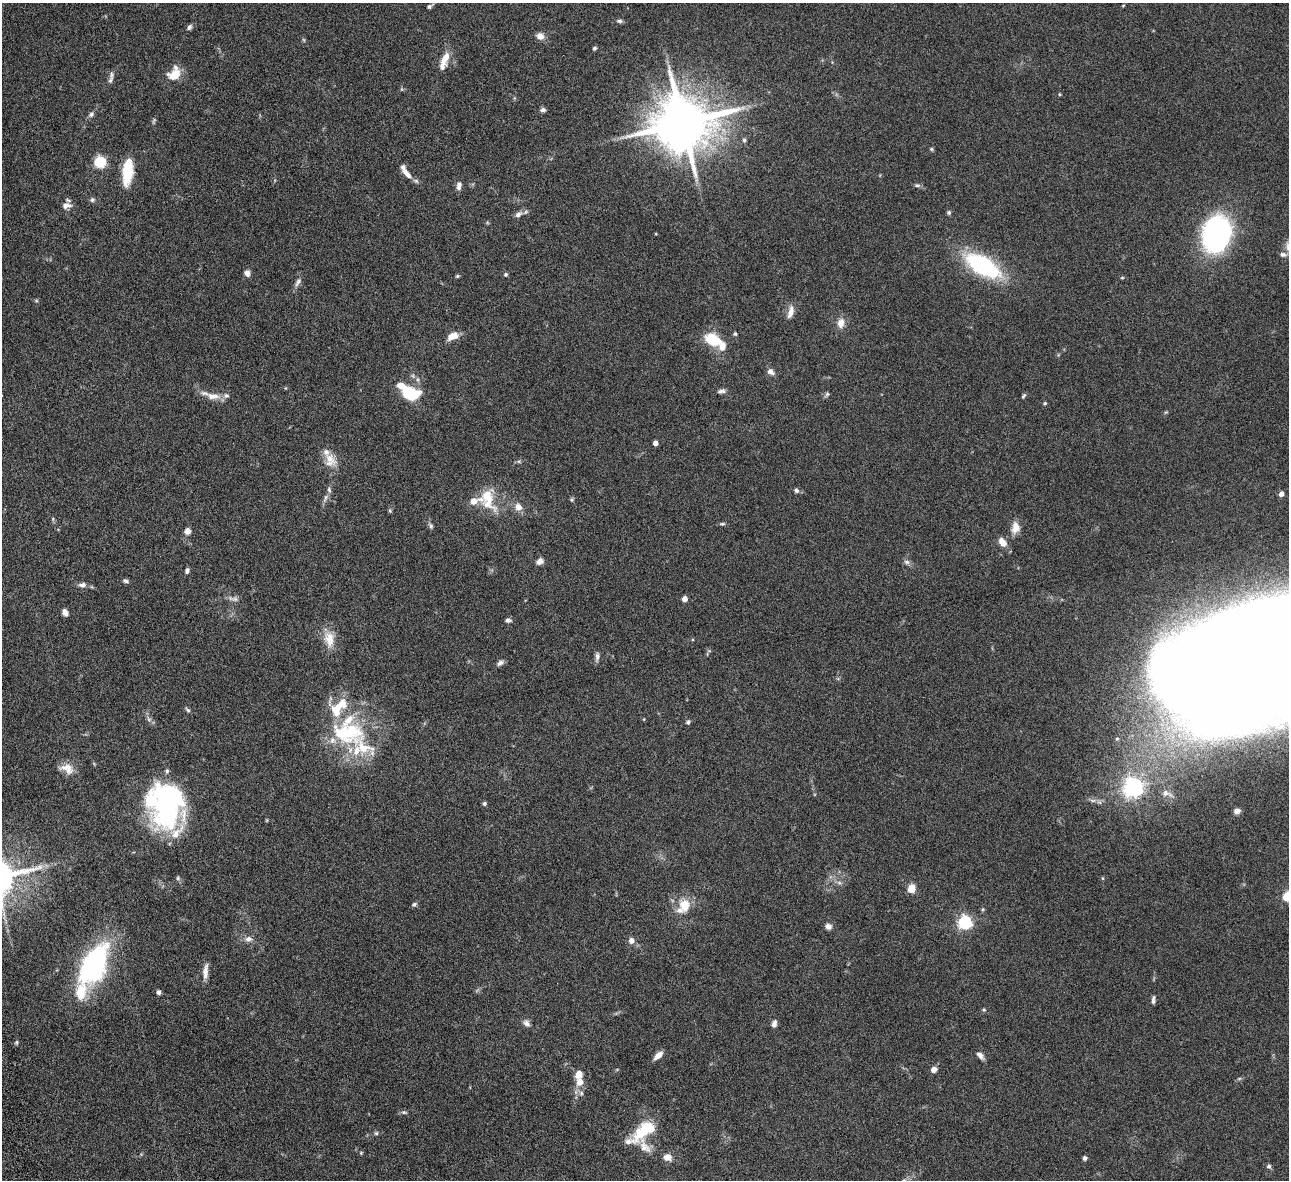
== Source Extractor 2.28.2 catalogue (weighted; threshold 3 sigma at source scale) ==
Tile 7 of 4 x 4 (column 3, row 2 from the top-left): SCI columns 2628-3914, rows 2642-3819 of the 5257 x 5162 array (HDU 1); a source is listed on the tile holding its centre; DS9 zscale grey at full resolution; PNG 1291 x 1182 px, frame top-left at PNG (2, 3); no overlay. Nothing masked; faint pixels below the display range render black.
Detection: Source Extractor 2.28.2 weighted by HDU 2 'WHT'; one run over the whole footprint, this tile lists its part. Background 0.125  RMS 0.0034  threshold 0.0139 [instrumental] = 3 sigma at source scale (4.09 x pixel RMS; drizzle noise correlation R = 1.36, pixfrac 0.8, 0.05/0.05 arcsec/px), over >= 5 px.
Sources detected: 141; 1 too faint to see at this stretch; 1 inside a brighter object's white glare — not listed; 24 inside a brighter listed object's ellipse — not listed separately; the other 115 listed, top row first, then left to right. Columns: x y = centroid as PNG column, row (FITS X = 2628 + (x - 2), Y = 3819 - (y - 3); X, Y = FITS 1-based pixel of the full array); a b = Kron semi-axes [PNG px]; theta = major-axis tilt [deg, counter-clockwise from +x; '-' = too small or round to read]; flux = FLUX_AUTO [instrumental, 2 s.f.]
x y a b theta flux
429 6 6 5 - 0.61
1123 6 5 3 - 0.26
619 21 8 5 -1 0.72
189 27 8 5 47 0.88
540 36 8 7 - 2.4
594 48 5 5 - 0.49
445 58 19 9 65 3.6
174 75 15 11 24 5.3
110 80 10 6 67 1.1
1059 94 5 3 - 0.27
543 110 6 5 - 0.96
91 114 7 6 - 0.87
154 121 9 4 68 0.53
683 123 16 14 8 2300
744 140 6 5 - 0.62
931 149 5 5 - 0.41
100 162 6 5 - 35
128 172 28 11 84 10
407 174 19 7 -49 2.6
917 185 9 5 -12 0.68
459 186 11 6 85 1.4
92 200 6 5 - 0.7
66 205 11 7 3 1.9
949 212 5 5 - 0.55
518 214 10 7 41 1.4
1217 234 32 24 78 69
1283 254 10 7 -17 1.1
983 265 33 15 -30 40
247 273 7 6 - 1.6
506 274 5 4 - 0.52
457 276 5 4 - 0.4
1122 278 5 3 - 0.3
298 282 14 6 61 1.3
791 312 17 7 75 2.4
841 323 11 8 82 2.7
735 334 5 4 - 0.44
453 336 12 7 26 3.7
713 340 16 10 -23 13
770 372 9 6 -33 1.5
417 379 6 4 -71 0.57
722 391 11 5 11 1
408 392 18 11 -18 15
827 394 8 5 51 0.61
213 396 20 9 -5 3.1
1023 396 7 4 57 0.51
1045 403 5 4 - 0.42
655 443 4 4 - 2.1
330 460 20 15 -67 4.5
796 491 6 6 - 0.79
1281 494 4 4 - 1.9
487 497 28 16 -74 10
325 498 12 4 74 1.1
572 499 6 5 - 0.47
518 507 9 8 - 2.5
390 511 6 4 -46 0.39
722 524 9 4 5 0.51
431 526 9 5 -68 0.71
1015 528 14 10 84 3.1
187 531 6 6 - 2.4
1002 542 11 7 -56 3.1
540 561 9 7 33 1.4
907 562 8 6 -16 0.94
187 571 6 5 - 0.87
126 581 7 5 -13 0.78
83 585 9 6 -1 1.4
233 599 16 6 -8 1.4
685 599 4 4 - 2.8
65 612 8 5 -62 1.6
508 620 7 5 7 0.99
329 639 24 14 -81 5.3
597 656 12 6 86 1.1
1280 662 177 70 10 2900
500 663 8 6 32 1.1
343 704 17 10 -77 4.2
188 710 8 5 -49 0.62
644 719 4 3 - 0.21
688 722 6 5 - 0.66
351 732 35 26 1 21
67 769 19 12 -23 3.4
1133 788 7 7 - 160
1166 793 16 8 -18 2.1
484 803 5 5 - 0.61
168 804 47 29 84 63
1237 811 7 6 - 1.7
178 878 6 5 - 0.57
1102 878 5 3 - 0.29
912 888 7 6 - 4.8
1288 897 5 5 - 24
414 904 7 5 28 0.62
684 905 20 15 -88 6.1
983 909 5 3 - 0.35
965 922 6 6 - 62
828 926 8 7 - 1.4
249 939 10 8 7 1.6
631 940 8 7 - 1.6
94 965 47 24 63 51
205 971 19 6 85 2.3
159 992 5 4 - 0.78
1153 1000 11 4 86 0.85
984 1010 5 4 - 0.42
526 1023 10 7 -39 1.2
774 1023 8 5 76 1.3
17 1042 6 4 90 0.45
658 1055 12 6 41 2.3
980 1055 11 6 -47 1.4
934 1069 7 6 - 1.6
580 1082 9 8 - 2.8
581 1093 7 6 - 0.88
404 1112 7 5 -18 0.58
647 1127 14 10 -14 8.7
376 1133 5 5 - 0.52
645 1147 39 12 -38 5
361 1153 5 4 - 0.36
1085 1158 5 5 - 0.72
1269 1166 6 6 - 0.73
Isophote crosses this tile's border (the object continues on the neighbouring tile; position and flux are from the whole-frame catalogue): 2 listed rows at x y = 1280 662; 1288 897